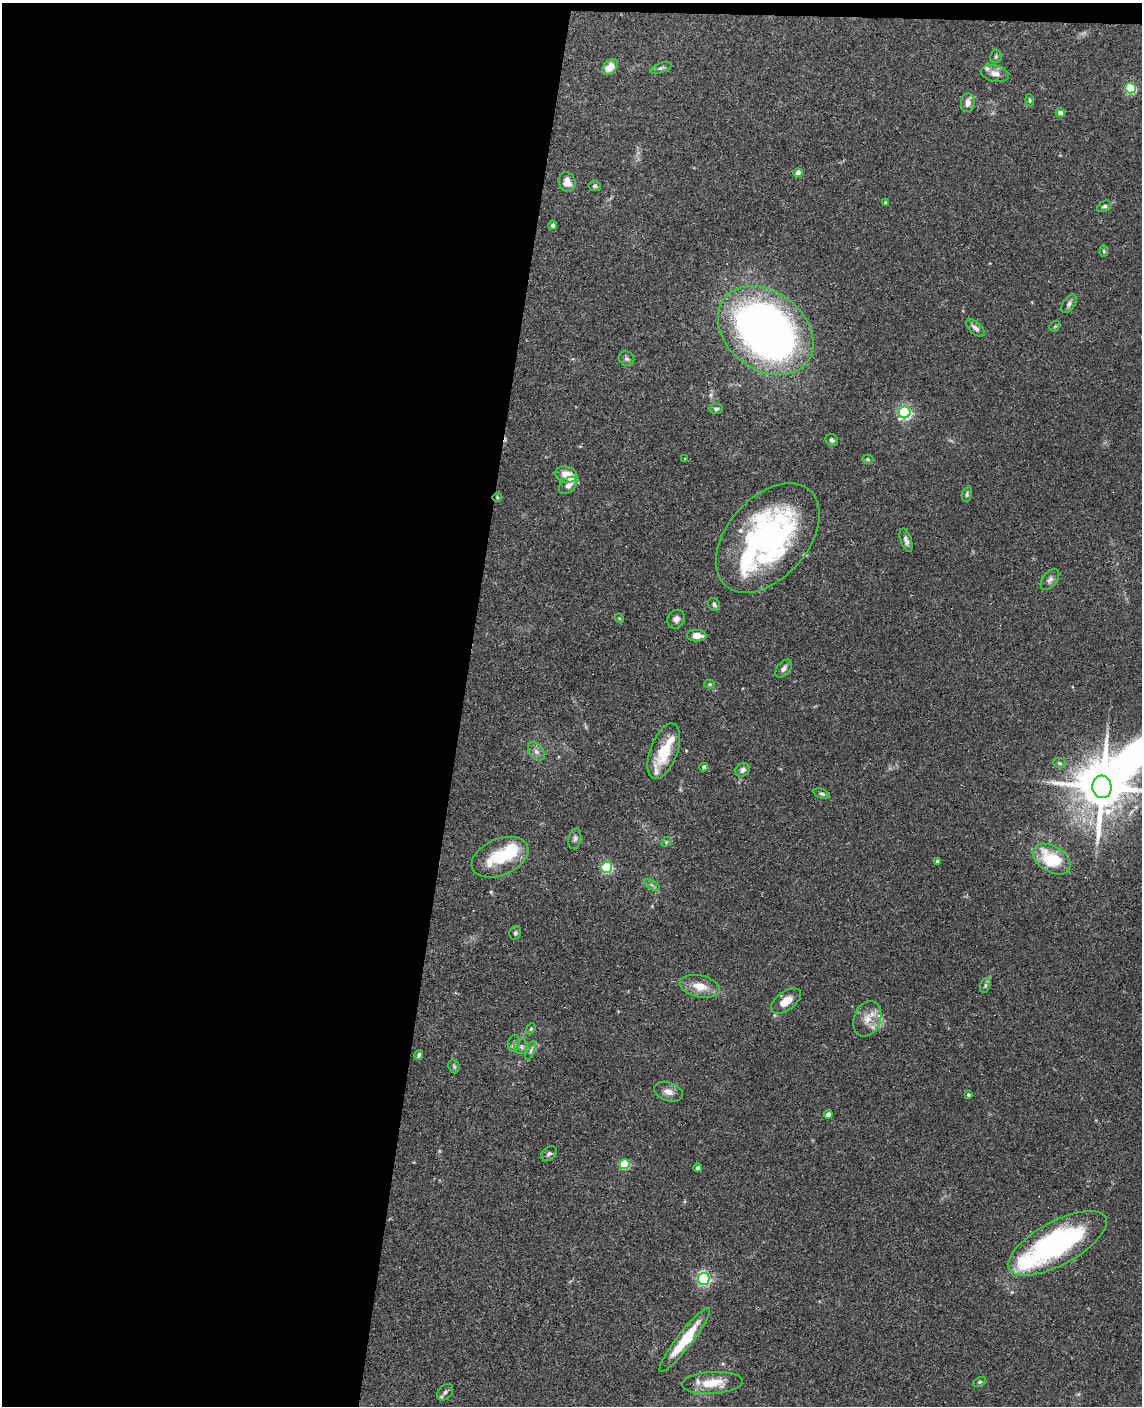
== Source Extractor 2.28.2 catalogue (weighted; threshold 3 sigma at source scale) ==
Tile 1 of 4 x 3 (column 1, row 1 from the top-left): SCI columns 10-1149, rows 2972-4375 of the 4579 x 4650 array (HDU 1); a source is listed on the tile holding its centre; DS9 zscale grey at full resolution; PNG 1144 x 1408 px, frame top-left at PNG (2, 3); each listed source drawn as its Kron ellipse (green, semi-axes under 4 px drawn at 4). Shown black and unused: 41% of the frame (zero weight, under 3 of 4 exposures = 6% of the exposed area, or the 3 px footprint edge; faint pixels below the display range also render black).
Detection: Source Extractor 2.28.2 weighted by HDU 2 'WHT'; one run over the whole footprint, this tile lists its part. Background 0.062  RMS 0.0055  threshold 0.0245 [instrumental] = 3 sigma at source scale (4.5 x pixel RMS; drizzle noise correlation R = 1.50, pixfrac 1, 0.05/0.05 arcsec/px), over >= 5 px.
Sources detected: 86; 4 inside a brighter object's white glare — neither listed nor drawn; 7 inside a brighter listed object's ellipse — not listed separately; the other 75 listed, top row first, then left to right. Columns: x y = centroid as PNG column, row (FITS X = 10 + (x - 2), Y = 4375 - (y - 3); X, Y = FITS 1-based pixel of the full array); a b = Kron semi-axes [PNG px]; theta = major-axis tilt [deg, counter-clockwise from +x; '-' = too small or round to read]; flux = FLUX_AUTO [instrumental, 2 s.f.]
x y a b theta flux
996 56 7 5 79 1
610 67 9 6 49 6.1
661 68 11 5 19 1.3
995 73 14 8 -12 3.4
1130 88 5 5 - 41
1030 100 6 4 -83 0.71
968 103 9 7 82 3.7
1060 113 4 4 - 3.7
798 173 4 4 - 4.9
567 182 10 8 -71 4.6
595 186 6 5 - 1.3
885 202 4 3 - 0.55
1104 206 7 5 30 1.2
552 225 5 4 - 1.5
1104 251 5 3 - 0.61
1069 304 10 6 57 1.6
1055 326 6 4 42 0.76
975 328 11 5 -42 2.3
766 331 52 39 -38 380
627 359 8 7 - 1.5
716 409 7 5 2 1.3
905 412 6 6 - 110
832 440 6 5 - 1.3
685 458 4 2 - 0.36
868 459 6 4 -1 0.72
566 474 11 8 -12 7
568 485 10 6 41 3.1
967 494 8 4 76 1.1
497 497 4 4 - 0.6
768 538 64 40 49 140
906 540 12 5 -72 2.2
1050 580 12 7 52 2.2
714 604 7 5 -57 1.2
619 618 5 4 - 0.51
676 619 9 8 - 2.4
697 636 10 6 -3 4.8
784 669 10 6 50 2.1
710 684 5 4 - 0.62
664 751 29 13 70 17
536 752 10 7 -50 2.3
1060 763 6 5 - 0.91
704 767 4 4 - 2.1
742 770 8 6 35 1.9
1102 787 11 9 -83 2700
822 794 8 4 -20 1.2
575 839 10 6 78 1.5
666 842 5 4 - 0.68
500 857 30 18 23 25
1052 859 21 13 -32 26
937 861 4 3 - 1.2
607 867 5 5 - 59
652 885 8 3 -31 1.1
515 933 7 5 66 1.2
985 985 8 5 72 1.1
700 986 20 11 -12 8.8
786 1001 17 9 36 7.2
867 1019 18 13 69 7.5
531 1029 6 4 67 0.74
514 1043 8 6 77 1.6
521 1047 7 7 - 1.8
530 1050 9 3 69 1.1
419 1055 5 3 - 1
454 1066 7 5 -69 0.92
668 1092 15 9 -19 3.8
968 1095 4 4 - 0.87
828 1115 4 4 - 4.7
549 1154 8 6 38 1.3
624 1164 5 5 - 28
698 1168 4 4 - 1.7
1057 1243 55 21 28 110
704 1279 6 6 - 100
685 1340 40 7 52 22
979 1382 7 4 27 0.87
712 1383 30 11 3 12
445 1392 9 6 47 1.8
Overlapping masked pixels (flux is a lower limit): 1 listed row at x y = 497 497